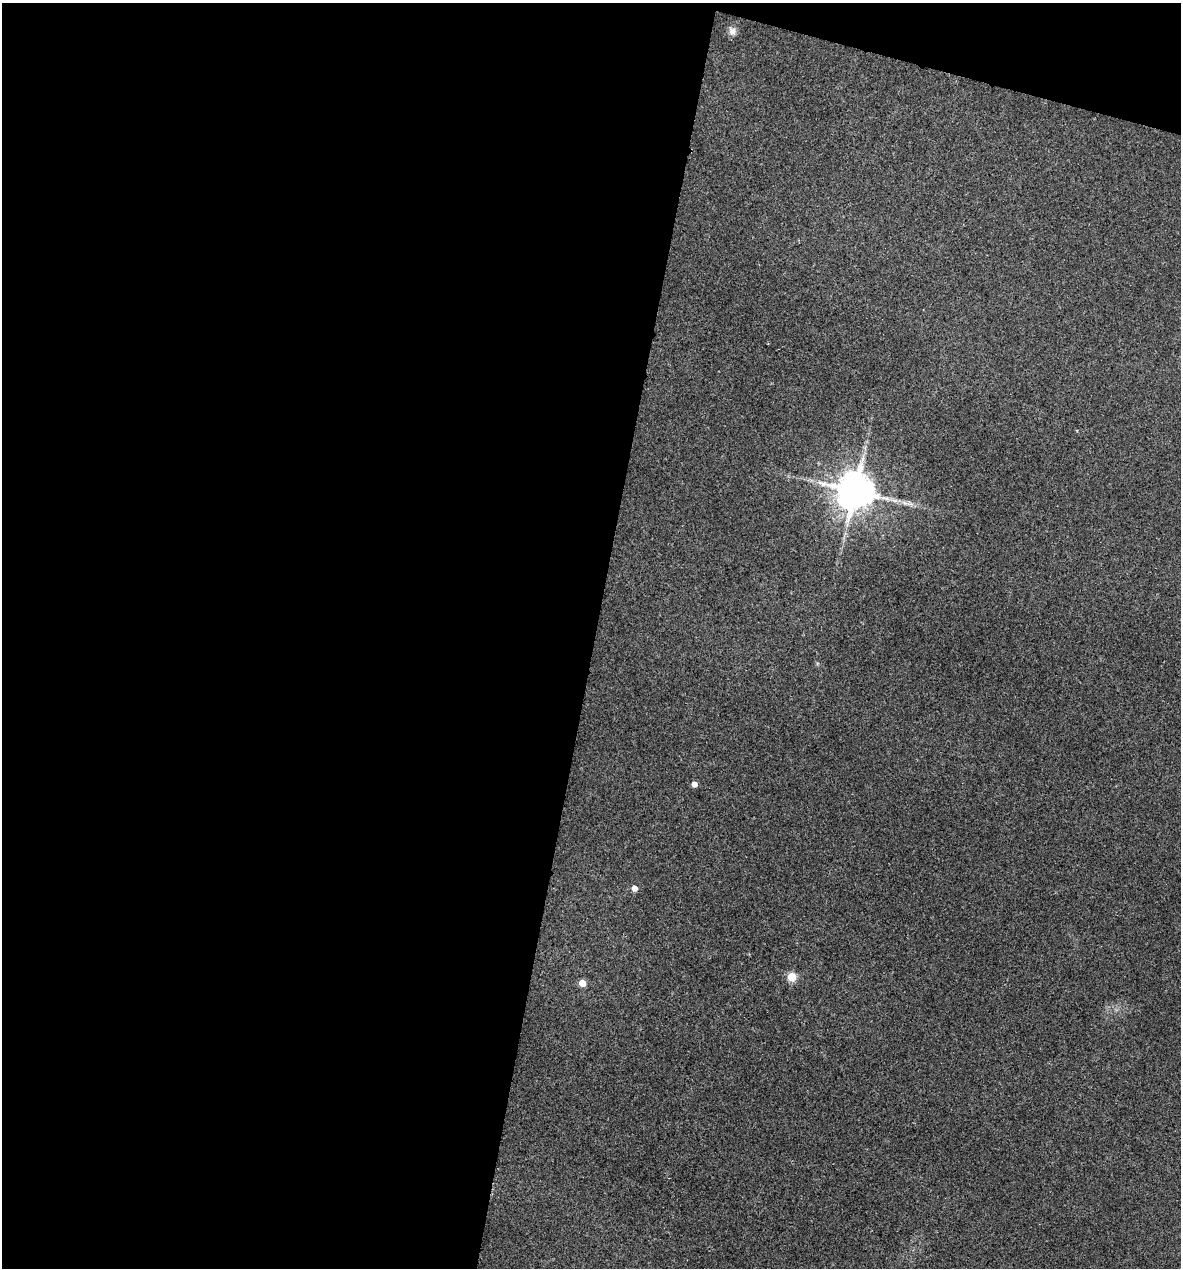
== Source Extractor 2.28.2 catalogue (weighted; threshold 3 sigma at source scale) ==
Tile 1 of 4 x 4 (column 1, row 1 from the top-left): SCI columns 244-1422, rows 3798-5063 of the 5084 x 5064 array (HDU 1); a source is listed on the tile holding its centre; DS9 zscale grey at full resolution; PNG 1183 x 1270 px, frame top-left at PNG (2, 3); no overlay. Shown black and unused: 53% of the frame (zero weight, under 3 of 4 exposures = <1% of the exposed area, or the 3 px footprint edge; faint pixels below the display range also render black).
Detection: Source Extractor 2.28.2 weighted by HDU 2 'WHT'; one run over the whole footprint, this tile lists its part. Background 0.0888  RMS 0.0058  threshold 0.026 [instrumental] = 3 sigma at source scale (4.5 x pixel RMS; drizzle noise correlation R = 1.50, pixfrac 1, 0.05/0.05 arcsec/px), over >= 5 px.
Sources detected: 6; all 6 listed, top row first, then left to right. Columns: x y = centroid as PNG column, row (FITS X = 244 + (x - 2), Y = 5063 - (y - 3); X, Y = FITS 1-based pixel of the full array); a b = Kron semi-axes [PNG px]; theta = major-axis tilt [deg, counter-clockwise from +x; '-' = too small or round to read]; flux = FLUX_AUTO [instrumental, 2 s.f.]
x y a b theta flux
732 31 11 9 -60 3
855 491 12 12 - 1200
694 784 4 4 - 4.9
634 888 5 4 - 5.2
792 977 5 5 - 24
582 983 5 5 - 11